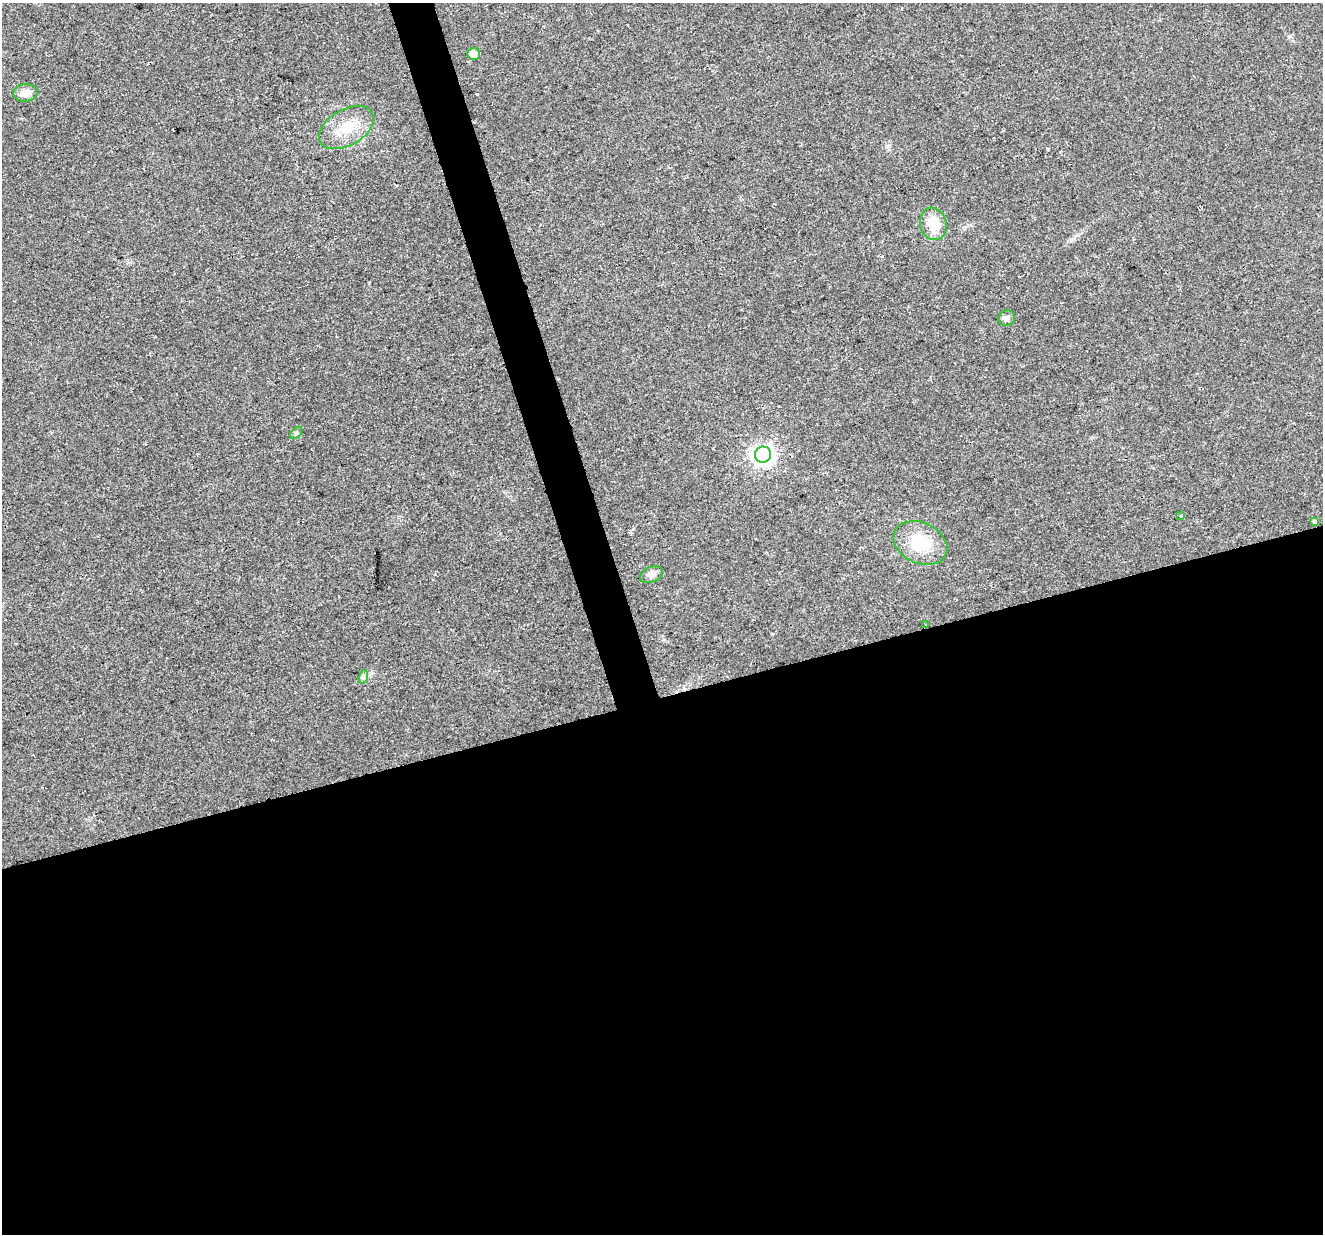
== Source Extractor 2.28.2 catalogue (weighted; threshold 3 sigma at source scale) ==
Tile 15 of 4 x 4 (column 3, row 4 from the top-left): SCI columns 2642-3962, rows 58-1289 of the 5284 x 5097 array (HDU 1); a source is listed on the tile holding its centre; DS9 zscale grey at full resolution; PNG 1325 x 1236 px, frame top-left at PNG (2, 3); each listed source drawn as its Kron ellipse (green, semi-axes under 4 px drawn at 4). Shown black and unused: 46% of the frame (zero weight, under 2 of 3 exposures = <1% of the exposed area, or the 3 px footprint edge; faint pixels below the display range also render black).
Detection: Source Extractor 2.28.2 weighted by HDU 2 'WHT'; one run over the whole footprint, this tile lists its part. Background 0.0261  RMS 0.0056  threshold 0.0253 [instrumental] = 3 sigma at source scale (4.5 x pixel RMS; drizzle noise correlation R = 1.50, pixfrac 1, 0.0396/0.0396 arcsec/px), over >= 5 px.
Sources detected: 14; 1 cosmic-ray / hot-pixel residue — neither listed nor drawn; the other 13 listed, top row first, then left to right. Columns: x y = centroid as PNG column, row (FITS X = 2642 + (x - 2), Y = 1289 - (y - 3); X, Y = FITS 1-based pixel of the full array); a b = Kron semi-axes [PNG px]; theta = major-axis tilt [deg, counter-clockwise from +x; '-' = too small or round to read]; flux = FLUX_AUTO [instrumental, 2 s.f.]
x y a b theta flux
474 54 6 6 - 5.1
25 93 12 8 7 5
346 128 30 18 30 17
933 224 16 13 -74 12
1007 318 8 8 - 2
296 433 7 4 45 0.97
763 455 8 8 - 290
1180 515 3 3 - 4.3
1314 521 3 3 - 9.8
920 543 28 20 -25 22
652 574 12 7 24 2.8
926 624 3 3 - 12
363 677 7 4 73 1.3
Overlapping masked pixels (flux is a lower limit): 1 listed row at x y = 926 624
Unlisted compact peaks at least as high as the median listed source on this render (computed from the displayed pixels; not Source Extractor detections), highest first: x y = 772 634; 886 146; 633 529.